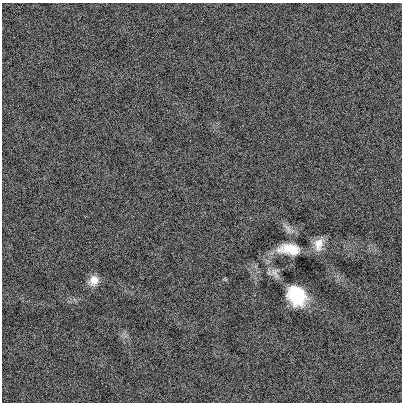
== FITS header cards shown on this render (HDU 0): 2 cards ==
NAXIS1  =                  400
NAXIS2  =                  400

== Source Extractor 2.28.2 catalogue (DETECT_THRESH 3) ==
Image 400 x 400 px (HDU 0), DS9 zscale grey, 1 PNG px = 1 image px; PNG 404 x 404 px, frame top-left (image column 1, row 400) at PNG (2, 3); no overlay
Background 0.00152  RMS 0.2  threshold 0.609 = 3 sigma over >= 5 px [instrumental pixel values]
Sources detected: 6; all 6 listed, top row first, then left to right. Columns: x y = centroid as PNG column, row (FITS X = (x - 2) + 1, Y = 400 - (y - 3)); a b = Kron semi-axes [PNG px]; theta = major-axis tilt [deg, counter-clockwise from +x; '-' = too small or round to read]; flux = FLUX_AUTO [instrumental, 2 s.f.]
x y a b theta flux
288 228 14 6 -56 69
319 244 18 12 77 150
290 249 21 10 -5 360
275 273 14 11 -74 78
94 280 13 11 58 140
296 295 18 14 -50 660